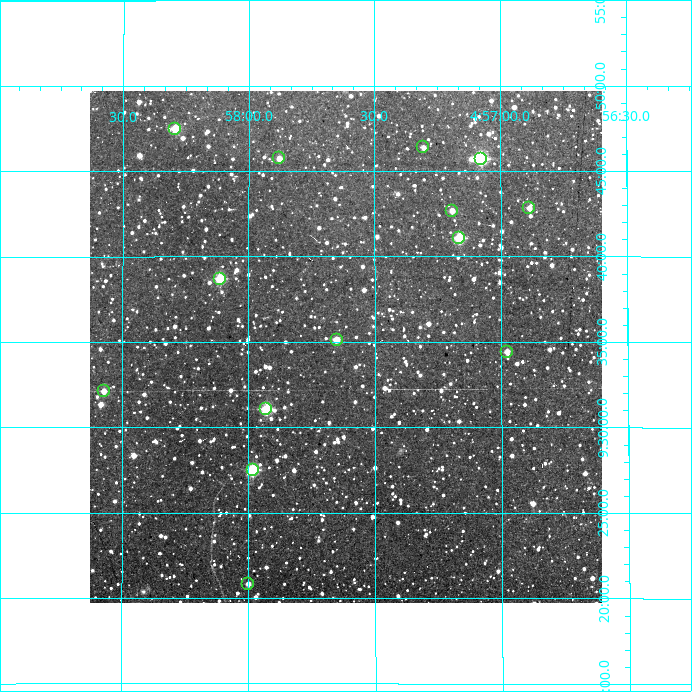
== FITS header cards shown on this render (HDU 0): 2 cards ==
NAXIS1  =                  512
NAXIS2  =                  512

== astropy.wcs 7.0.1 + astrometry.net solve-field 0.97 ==
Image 512 x 512 px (HDU 0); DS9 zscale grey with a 90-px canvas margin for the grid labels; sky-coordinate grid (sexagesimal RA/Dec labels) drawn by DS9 from the SOLVED WCS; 14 Tycho-2 reference stars matched to detected sources circled (green)
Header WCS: RA---TAN/DEC--TAN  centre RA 04:57:37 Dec +09:35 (74.40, +9.58 deg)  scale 3.52 arcsec/px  FOV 30.0' x 30.0'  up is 0 deg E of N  parity normal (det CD < 0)
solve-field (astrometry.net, Tycho-2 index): VERIFIED the header's WCS against the Tycho-2 star catalogue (verified at 2 index scales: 11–14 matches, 0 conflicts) and refined it, rather than solving blind
Solved WCS: RA---TAN-SIP/DEC--TAN-SIP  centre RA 04:57:37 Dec +09:35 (74.40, +9.58 deg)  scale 3.51 arcsec/px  FOV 30.0' x 30.0'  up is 0 deg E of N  parity normal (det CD < 0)
The solver's refit moves the header's centre by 1.4 arcsec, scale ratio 0.999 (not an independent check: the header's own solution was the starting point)
Tycho-2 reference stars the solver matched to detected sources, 14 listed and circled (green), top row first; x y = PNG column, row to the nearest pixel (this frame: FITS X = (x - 90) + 1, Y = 512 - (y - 91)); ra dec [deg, ICRS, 3 dp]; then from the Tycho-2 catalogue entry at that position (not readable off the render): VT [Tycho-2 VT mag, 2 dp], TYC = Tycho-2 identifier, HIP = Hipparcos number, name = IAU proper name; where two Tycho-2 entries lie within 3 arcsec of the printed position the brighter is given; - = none
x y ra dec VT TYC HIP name
175 129 74.573 +9.791 10.41 688-1848-1 - -
423 147 74.327 +9.773 12.23 688-866-1 - -
279 158 74.469 +9.762 11.35 688-694-1 - -
481 159 74.269 +9.762 9.20 688-1702-1 - -
529 208 74.222 +9.714 11.79 688-1751-1 - -
452 211 74.298 +9.711 11.70 688-969-1 - -
459 238 74.291 +9.685 10.49 688-1652-1 - -
220 279 74.528 +9.645 9.83 688-1256-1 - -
337 340 74.413 +9.585 11.19 688-1771-1 - -
507 352 74.244 +9.574 11.52 688-1280-1 - -
104 391 74.643 +9.535 11.53 688-1559-1 - -
266 409 74.482 +9.518 9.48 688-1575-1 23077 -
253 470 74.495 +9.458 9.97 688-1553-1 - -
248 584 74.500 +9.347 11.61 684-368-1 - -